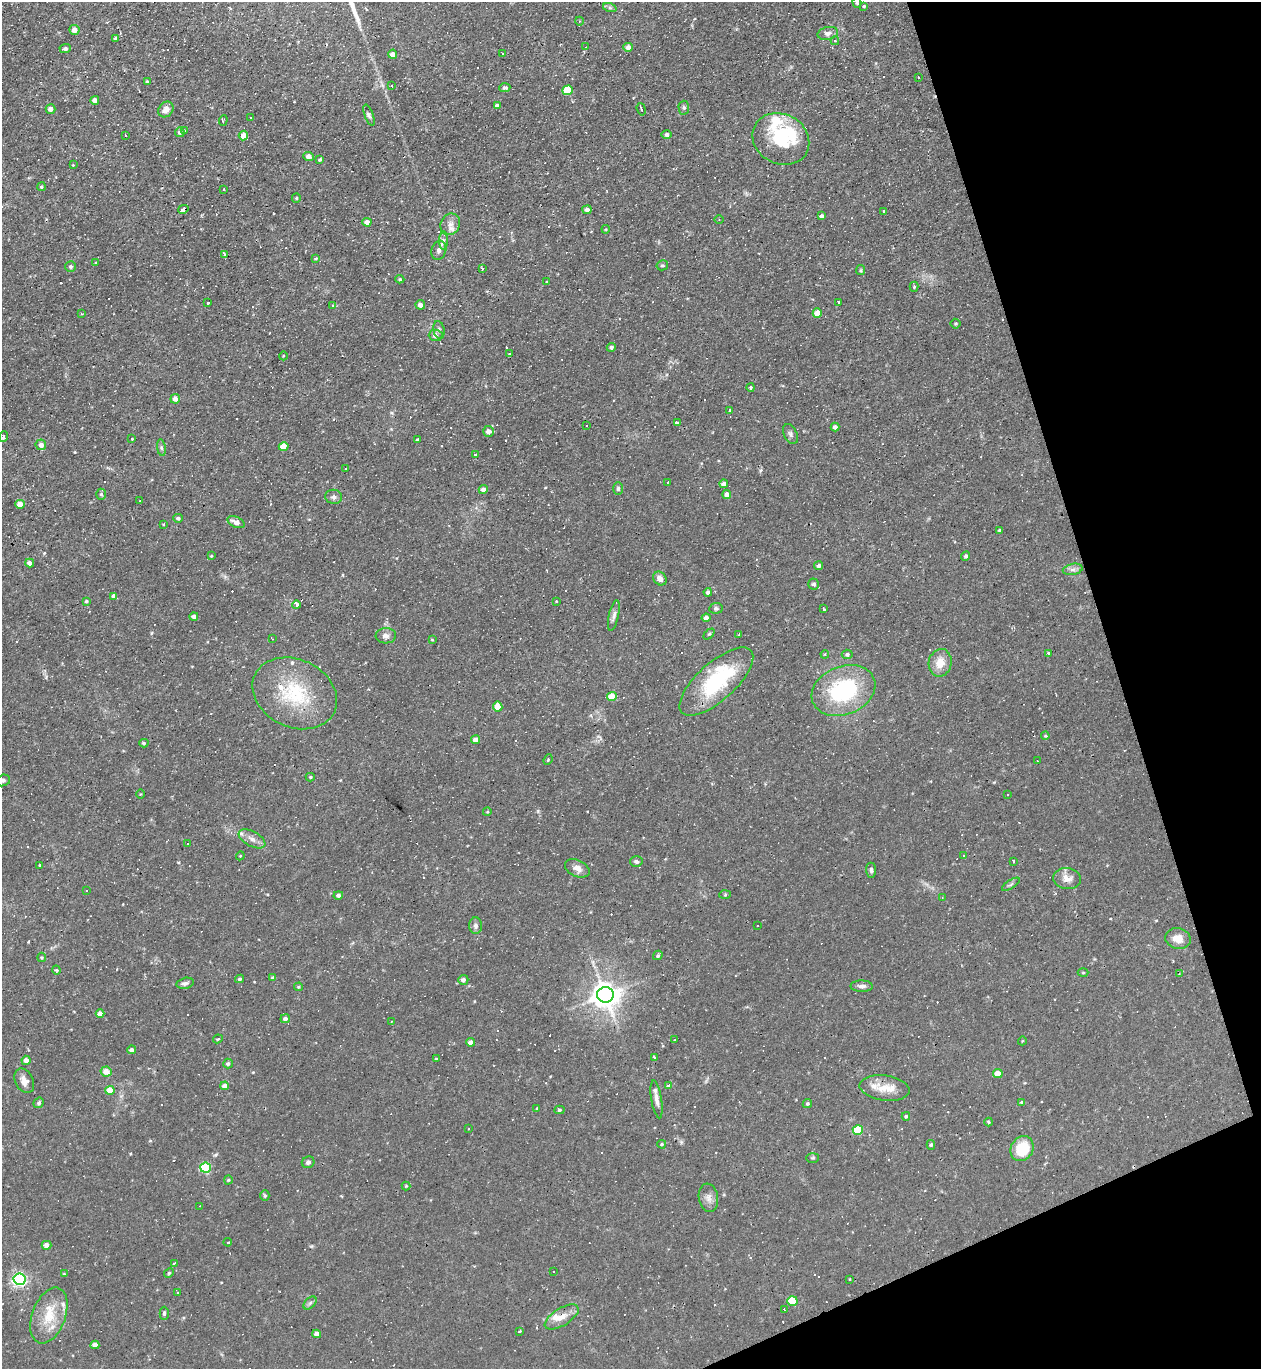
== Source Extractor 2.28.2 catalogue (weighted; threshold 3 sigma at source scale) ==
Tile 12 of 4 x 4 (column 4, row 3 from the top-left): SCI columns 3921-5179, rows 1368-2734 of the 5452 x 5468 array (HDU 1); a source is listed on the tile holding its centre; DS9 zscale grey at full resolution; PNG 1263 x 1371 px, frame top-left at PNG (2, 2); each listed source drawn as its Kron ellipse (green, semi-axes under 4 px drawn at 4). Shown black and unused: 16% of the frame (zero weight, under 2 of 3 exposures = <1% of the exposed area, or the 3 px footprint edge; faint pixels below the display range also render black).
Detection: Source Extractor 2.28.2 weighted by HDU 2 'WHT'; one run over the whole footprint, this tile lists its part. Background 0.0324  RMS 0.0034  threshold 0.0155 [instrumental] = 3 sigma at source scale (4.5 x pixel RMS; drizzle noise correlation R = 1.50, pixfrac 1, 0.05/0.05 arcsec/px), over >= 5 px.
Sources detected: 319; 77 cosmic-ray / hot-pixel residue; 1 long thin detection or spike segment (spike, bleed or trail) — neither listed nor drawn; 12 inside a brighter listed object's ellipse — not listed separately; the other 229 listed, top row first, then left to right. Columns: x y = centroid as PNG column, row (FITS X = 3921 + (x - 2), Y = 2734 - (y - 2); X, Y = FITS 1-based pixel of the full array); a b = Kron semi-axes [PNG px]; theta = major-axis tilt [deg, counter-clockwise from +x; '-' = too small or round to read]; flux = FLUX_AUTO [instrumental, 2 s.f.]
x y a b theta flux
857 3 5 4 - 0.46
864 6 3 3 - 0.34
610 8 7 4 -19 0.6
579 21 4 3 - 0.24
74 30 5 5 - 2.2
828 33 10 6 12 1.6
115 38 4 4 - 0.57
835 41 4 4 - 0.53
586 47 3 2 - 0.21
628 47 4 4 - 1.8
65 49 6 4 4 0.87
502 53 3 2 - 0.6
392 54 4 4 - 1.9
918 77 3 3 - 0.56
147 82 4 3 - 0.58
392 85 3 2 - 0.5
505 88 5 4 - 0.94
568 90 5 5 - 12
95 100 4 4 - 1.8
497 105 4 3 - 0.91
684 108 7 5 -88 0.62
50 109 5 4 - 1.6
166 109 8 7 - 2.2
641 109 6 3 -73 0.45
369 115 11 3 -70 0.84
251 117 3 2 - 0.33
223 120 5 2 - 0.29
184 131 3 2 - 0.77
180 132 5 5 - 0.85
667 134 5 4 - 1.1
125 135 3 2 - 0.21
243 136 5 4 - 2.7
781 139 29 25 -28 22
308 156 5 4 - 1.9
320 160 4 3 - 1.2
73 165 3 3 - 0.25
41 187 4 4 - 0.48
224 189 3 2 - 0.53
296 198 5 4 - 0.41
183 209 5 4 - 1.1
587 210 4 4 - 1.6
884 212 3 3 - 1.3
822 216 4 4 - 0.8
719 219 4 3 - 0.27
367 222 4 4 - 1.8
450 224 11 9 60 2.1
606 229 4 3 - 0.28
443 241 9 4 89 1
439 250 10 7 72 1.7
224 255 3 3 - 1.1
316 258 4 3 - 0.31
96 263 3 3 - 0.44
662 265 6 5 - 0.52
71 267 5 5 - 0.63
482 269 3 3 - 0.39
861 270 5 4 - 0.39
400 279 4 4 - 0.48
547 282 3 3 - 0.36
914 287 5 4 - 0.51
838 302 3 2 - 0.77
207 303 3 3 - 0.82
420 305 5 5 - 1.7
332 306 3 3 - 3.6
817 313 4 4 - 3.7
81 314 4 2 - 0.26
956 324 5 5 - 0.39
439 330 9 5 -81 0.83
436 335 7 6 - 1.6
611 347 4 4 - 0.85
510 354 3 3 - 0.42
283 356 4 3 - 0.23
751 387 4 3 - 0.41
175 399 5 4 - 1.9
730 410 4 3 - 1.2
677 423 4 3 - 1.2
587 425 3 2 - 0.31
835 427 4 4 - 1
489 431 5 5 - 2.1
790 434 10 6 -65 0.93
3 437 5 3 - 1.9
132 439 3 3 - 2.3
418 440 3 3 - 0.47
41 445 5 5 - 2
284 447 5 4 - 6.4
161 448 8 4 -81 0.7
476 454 4 2 - 0.32
345 468 3 3 - 0.57
668 482 3 2 - 0.22
724 484 4 4 - 2
618 489 6 5 - 0.68
483 490 4 4 - 1.6
101 494 5 5 - 0.57
727 494 4 4 - 1.6
334 497 8 7 - 1
140 501 2 2 - 0.22
20 504 5 4 - 3.4
178 518 5 4 - 0.72
236 522 9 5 -25 2.1
163 524 3 3 - 0.48
999 530 3 3 - 0.31
211 556 4 3 - 0.27
966 556 5 4 - 0.5
30 563 4 4 - 1.5
819 566 4 4 - 1.2
1073 569 10 5 11 1.2
660 579 7 6 - 1.7
814 584 5 5 - 0.78
708 592 4 4 - 0.85
114 596 4 4 - 1.6
86 601 3 3 - 0.5
556 601 3 2 - 0.54
296 605 4 3 - 5.1
716 608 7 5 7 0.67
824 609 3 3 - 0.63
614 615 16 5 77 1.3
194 616 4 4 - 1.6
706 618 4 4 - 2
709 634 6 4 44 0.46
739 635 4 3 - 0.39
386 636 10 7 4 1.5
272 639 3 3 - 0.32
432 640 3 3 - 0.29
1048 653 3 3 - 1
825 654 4 3 - 0.35
847 654 5 4 - 0.79
940 663 14 11 76 4.5
716 682 46 19 42 27
843 690 33 24 22 31
295 693 44 34 -26 24
612 697 5 4 - 6.1
498 707 5 4 - 5.4
1045 736 4 3 - 0.33
476 740 4 4 - 2.1
144 743 4 4 - 0.49
548 760 5 4 - 0.42
1037 761 3 2 - 0.29
310 777 4 4 - 0.45
3 780 8 5 14 0.92
141 794 5 3 - 0.28
1007 794 2 2 - 0.23
487 812 4 3 - 0.26
252 839 14 7 -28 2
187 843 3 3 - 2.8
240 856 4 3 - 0.33
963 856 3 3 - 1.2
636 861 6 5 - 0.88
1013 862 3 3 - 0.88
40 865 3 3 - 0.37
577 868 13 8 -25 2.1
871 870 7 5 -84 0.77
1067 878 14 10 -7 2.8
1011 884 10 3 33 0.59
86 890 2 2 - 0.3
338 895 5 4 - 0.85
725 895 6 4 3 0.4
942 897 3 2 - 0.19
476 926 8 6 -86 1.2
758 926 3 3 - 5.9
1178 938 13 10 -14 3.9
658 955 5 4 - 0.57
42 957 4 4 - 0.33
56 970 4 4 - 0.38
1083 972 5 3 - 0.3
1179 974 4 3 - 0.22
273 978 4 3 - 0.62
240 979 4 4 - 0.56
463 980 5 5 - 1.2
185 983 8 5 14 1
862 986 11 5 -1 1.4
299 987 4 3 - 0.4
605 995 8 8 - 400
100 1014 4 4 - 2
285 1019 5 4 - 1.1
392 1021 2 2 - 0.21
218 1039 5 3 - 0.47
675 1040 3 2 - 0.24
1022 1041 4 3 - 0.28
470 1042 4 4 - 2.2
132 1050 4 4 - 1.6
654 1057 3 3 - 2.5
436 1059 3 3 - 0.35
26 1060 5 4 - 1.8
228 1064 5 5 - 0.59
106 1072 5 5 - 3.5
998 1073 5 4 - 3.7
24 1081 13 9 -62 2.2
668 1085 3 3 - 1.7
225 1086 4 4 - 2.2
885 1088 25 12 -8 6
110 1090 5 4 - 5.9
657 1099 19 5 -81 1.8
1021 1102 3 3 - 0.81
39 1103 5 4 - 0.62
807 1104 5 4 - 0.53
537 1108 4 3 - 0.31
559 1110 5 4 - 0.47
906 1116 4 3 - 0.44
989 1122 4 4 - 0.46
468 1129 3 2 - 0.24
858 1130 5 5 - 12
662 1144 4 3 - 0.38
931 1145 5 4 - 0.45
1022 1149 13 11 58 11
813 1158 6 5 - 0.46
308 1162 6 5 - 0.8
206 1168 5 5 - 25
228 1180 4 4 - 0.39
406 1186 4 4 - 0.49
265 1196 5 4 - 0.54
708 1198 14 9 -82 2.2
200 1206 3 2 - 0.3
228 1242 4 3 - 0.37
46 1245 5 4 - 1.9
174 1263 3 2 - 0.28
553 1271 2 2 - 0.3
169 1273 5 4 - 0.41
64 1274 4 4 - 0.33
19 1279 6 5 - 72
850 1279 3 2 - 0.27
178 1292 3 2 - 0.48
792 1301 5 5 - 11
310 1303 8 4 45 0.71
784 1309 3 3 - 2.6
164 1313 6 4 90 0.63
49 1316 29 16 70 9.6
562 1317 19 8 31 3.4
520 1331 3 2 - 0.32
317 1334 4 4 - 1.9
95 1345 4 4 - 2.4
Overlapping masked pixels (flux is a lower limit): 1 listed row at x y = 183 209
Isophote crosses this tile's border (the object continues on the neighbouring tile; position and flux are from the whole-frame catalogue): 3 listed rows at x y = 857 3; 3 437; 3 780